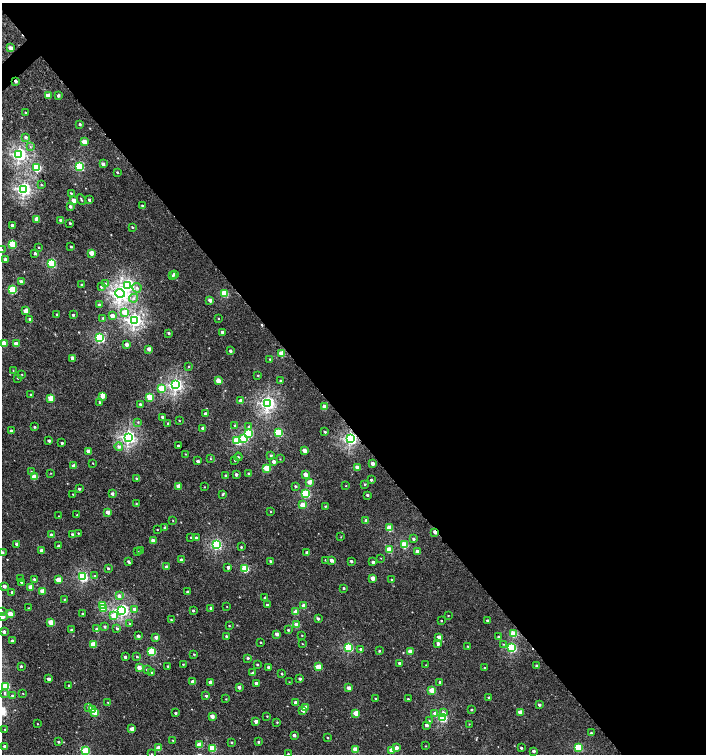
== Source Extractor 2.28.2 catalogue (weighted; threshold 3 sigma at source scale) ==
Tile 8 of 4 x 4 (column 4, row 2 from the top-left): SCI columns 4431-5837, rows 3053-4556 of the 6018 x 6060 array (HDU 1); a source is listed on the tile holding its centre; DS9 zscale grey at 2 x 2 block average (1 PNG px = mean of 2 x 2 image px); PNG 708 x 756 px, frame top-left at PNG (2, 3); each listed source drawn as its Kron ellipse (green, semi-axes under 4 px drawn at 4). Shown black and unused: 56% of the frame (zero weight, under 3 of 5 exposures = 2% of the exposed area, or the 3 px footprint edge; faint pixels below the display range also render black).
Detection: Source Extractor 2.28.2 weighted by HDU 2 'WHT'; one run over the whole footprint, this tile lists its part. Background 0.00107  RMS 0.0022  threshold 0.0101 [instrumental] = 3 sigma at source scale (4.5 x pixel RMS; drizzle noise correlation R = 1.50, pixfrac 1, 0.0396/0.0396 arcsec/px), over >= 5 px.
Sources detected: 348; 4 cosmic-ray / hot-pixel residue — neither listed nor drawn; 1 coinciding with a brighter row at this scale — not listed separately; the other 343 listed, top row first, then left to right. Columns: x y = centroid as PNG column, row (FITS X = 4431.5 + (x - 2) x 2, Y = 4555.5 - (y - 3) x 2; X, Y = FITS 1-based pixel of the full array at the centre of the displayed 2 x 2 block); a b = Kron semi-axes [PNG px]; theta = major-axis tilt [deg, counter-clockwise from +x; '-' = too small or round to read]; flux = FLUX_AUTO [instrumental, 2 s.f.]
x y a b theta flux
10 48 2 2 - 4.2
16 81 2 2 - 1.5
58 95 2 2 - 1.8
48 96 2 2 - 7.7
25 112 3 2 - 0.39
80 124 2 2 - 0.99
26 137 3 3 - 1.4
84 142 3 2 - 8.7
30 147 3 2 - 0.33
19 154 3 3 - 140
103 164 2 2 - 2.3
79 166 3 3 - 48
37 168 3 3 - 37
117 172 2 2 - 0.66
41 185 3 2 - 0.41
24 189 3 3 - 140
71 193 3 2 - 0.49
81 200 5 2 - 0.55
89 200 3 2 - 1.2
74 201 3 2 - 6.3
70 206 2 2 - 1.4
142 206 3 2 - 0.7
37 219 3 2 - 8.3
61 220 2 2 - 2.3
70 223 2 2 - 0.6
12 225 2 2 - 2
132 227 3 2 - 0.51
12 244 3 3 - 22
71 246 2 2 - 0.61
39 247 3 2 - 0.39
2 250 2 2 - 0.48
35 253 3 2 - 1.1
91 253 2 2 - 7.2
5 259 3 3 - 1.2
51 263 3 3 - 43
174 274 3 3 - 0.94
172 276 3 2 - 0.96
21 282 3 2 - 2.5
105 284 3 3 - 0.94
82 285 2 2 - 0.94
128 285 4 4 - 76
101 287 3 3 - 0.79
137 288 5 4 - 1.3
12 290 3 3 - 28
120 293 4 4 - 160
224 293 3 3 - 22
133 298 5 4 - 1.1
210 300 2 2 - 3.2
99 305 2 2 - 1.8
26 311 3 2 - 8.5
124 312 4 3 - 5.8
57 315 2 2 - 0.66
73 315 2 2 - 0.95
112 316 2 2 - 3.8
103 318 3 2 - 0.57
218 318 2 2 - 0.31
30 319 2 2 - 1.6
134 320 4 4 - 160
222 332 2 2 - 1.6
169 333 2 2 - 0.85
100 338 3 3 - 57
4 343 3 2 - 6.5
16 344 3 2 - 4.6
127 344 2 2 - 3
149 349 2 2 - 4.1
230 351 2 2 - 1.9
282 353 3 3 - 14
72 358 2 2 - 4.2
270 359 3 2 - 0.51
188 366 3 3 - 0.37
13 371 2 2 - 0.22
22 374 2 2 - 0.28
258 375 2 2 - 0.37
17 378 2 2 - 0.22
218 381 3 2 - 7.5
281 381 2 2 - 1
175 385 3 3 - 130
161 388 3 3 - 13
31 395 2 2 - 1.1
102 396 2 2 - 3.3
149 397 3 3 - 17
51 398 3 3 - 11
241 401 2 2 - 5.6
100 402 2 2 - 0.57
267 403 3 3 - 140
140 404 2 2 - 0.89
325 407 3 2 - 8.7
206 414 2 2 - 2.6
163 417 2 2 - 1.8
179 421 2 2 - 0.3
138 422 3 2 - 0.39
168 423 3 2 - 0.49
234 425 2 2 - 0.39
34 427 2 2 - 0.59
249 427 3 3 - 1.7
203 428 2 2 - 3.6
11 431 3 2 - 1.1
325 432 2 2 - 0.59
249 433 3 3 - 28
279 433 3 3 - 31
128 437 3 3 - 140
244 438 4 3 - 18
350 439 3 3 - 120
49 441 2 2 - 1.5
237 441 3 3 - 28
62 443 2 2 - 0.84
178 446 2 2 - 0.83
119 447 4 4 - 1.6
304 450 2 2 - 6
88 451 2 2 - 4.4
185 454 3 2 - 0.31
271 455 2 2 - 0.92
238 457 4 3 - 0.57
210 459 2 2 - 0.28
280 459 2 2 - 0.22
235 460 3 2 - 0.49
198 461 2 2 - 1.9
274 462 2 2 - 2
93 463 2 2 - 0.27
373 463 2 2 - 3.7
74 466 2 2 - 3.3
357 467 2 2 - 3.4
267 468 3 3 - 18
31 471 3 2 - 0.27
51 473 2 2 - 0.24
236 474 2 2 - 1.7
248 474 2 2 - 0.74
305 475 3 2 - 4.6
226 476 2 2 - 1
34 477 4 2 - 8
136 479 3 2 - 0.77
371 480 2 2 - 0.92
309 482 3 3 - 3.8
365 484 3 2 - 0.5
179 486 2 2 - 6.4
295 486 3 2 - 0.71
346 486 2 2 - 0.25
204 487 2 2 - 0.24
79 489 2 2 - 0.88
73 494 2 2 - 0.32
112 494 2 2 - 1.6
223 494 4 2 - 0.65
306 494 3 3 - 35
367 495 2 2 - 0.83
136 503 2 2 - 0.32
302 505 3 2 - 6.1
325 506 2 2 - 0.44
108 512 3 2 - 4
270 512 3 2 - 0.24
77 515 2 2 - 0.37
58 516 2 2 - 0.19
366 520 3 2 - 1.2
173 521 3 2 - 0.21
165 528 2 2 - 1.1
390 528 3 3 - 16
157 530 2 2 - 0.26
435 532 3 2 - 4.9
78 533 2 2 - 0.34
72 534 3 2 - 0.91
52 535 4 2 - 2.4
190 537 2 2 - 0.25
341 537 2 2 - 0.22
196 538 2 2 - 1.2
413 539 3 3 - 1
153 541 2 2 - 4
17 544 2 2 - 1.9
216 545 3 3 - 71
404 545 3 3 - 24
59 546 2 2 - 1.8
241 547 3 2 - 0.52
42 550 2 2 - 4.2
141 550 2 2 - 0.42
389 550 3 3 - 14
417 551 2 2 - 2.4
2 552 3 3 - 1.3
138 552 3 2 - 0.54
307 553 2 2 - 2.4
381 558 2 2 - 0.2
181 560 2 2 - 2.5
325 560 2 2 - 0.3
331 560 3 2 - 2.6
270 561 2 2 - 0.76
351 561 2 2 - 1
128 562 3 2 - 1.1
373 562 2 2 - 1.5
166 567 2 2 - 1.4
228 567 2 2 - 2.1
108 568 2 2 - 0.74
245 569 3 3 - 27
95 576 3 2 - 0.35
83 577 3 3 - 60
373 578 3 2 - 4.6
20 579 3 3 - 0.62
34 579 3 2 - 1.3
58 580 3 2 - 9.2
391 580 3 2 - 0.55
21 582 3 2 - 0.75
4 586 2 2 - 2.3
30 587 3 2 - 6.5
344 588 3 2 - 0.58
42 591 3 2 - 7.4
12 592 2 2 - 0.99
188 592 2 2 - 1.5
119 596 3 3 - 2.4
265 598 2 2 - 1.4
64 599 2 2 - 0.35
102 605 3 3 - 16
267 605 3 2 - 0.78
304 606 3 2 - 6.6
227 607 2 2 - 0.18
28 608 2 2 - 0.23
103 608 3 3 - 10
211 608 2 2 - 1.9
134 609 3 3 - 1.6
122 610 3 3 - 110
193 611 2 2 - 0.76
2 612 3 3 - 0.53
296 612 3 2 - 6.9
10 614 3 3 - 8.6
82 614 2 2 - 0.51
448 615 2 2 - 0.3
114 616 3 3 - 10
3 617 2 2 - 3.2
318 619 3 3 - 1.4
171 620 3 2 - 0.4
487 620 2 2 - 1.1
441 621 2 2 - 0.41
51 622 3 2 - 9.9
130 624 3 3 - 0.48
297 625 3 2 - 7.6
229 626 2 2 - 0.34
105 627 3 2 - 0.95
117 628 3 3 - 0.78
97 629 3 2 - 2.1
72 630 2 2 - 1.6
288 630 2 2 - 0.55
4 632 2 2 - 1.9
277 634 2 2 - 3.1
513 634 3 3 - 15
302 635 2 2 - 0.31
138 636 2 2 - 2
226 636 2 2 - 0.65
156 637 2 2 - 2.5
439 637 3 2 - 3
499 637 3 2 - 0.97
12 641 2 2 - 1.1
261 642 2 2 - 0.38
93 644 3 3 - 11
302 644 2 2 - 0.2
438 644 2 2 - 2.2
503 644 3 2 - 0.38
468 646 2 2 - 0.37
348 647 3 3 - 44
511 648 3 3 - 51
361 649 3 2 - 1.2
379 651 2 2 - 0.58
410 651 3 2 - 5.6
152 652 3 3 - 32
194 654 2 2 - 0.43
125 657 2 2 - 1.4
137 657 3 2 - 0.59
248 658 3 2 - 0.73
399 663 2 2 - 1.6
183 664 2 2 - 0.4
257 665 2 2 - 0.63
426 665 2 2 - 0.22
21 666 2 2 - 0.68
168 666 2 2 - 0.56
536 666 2 2 - 0.75
139 667 2 2 - 5.1
268 667 2 2 - 0.95
318 667 3 3 - 14
485 668 3 2 - 0.59
147 670 3 2 - 0.81
152 673 2 2 - 0.75
253 673 4 3 - 1.3
282 674 3 2 - 0.53
48 679 2 2 - 2.5
300 679 2 2 - 1.1
193 682 2 2 - 3.9
210 682 3 3 - 2.9
289 682 2 2 - 0.19
440 682 2 2 - 0.8
256 683 2 2 - 1.9
69 685 2 2 - 0.42
6 686 3 3 - 24
239 687 2 2 - 2
349 688 3 2 - 4
432 690 3 3 - 14
5 693 4 3 - 0.68
23 694 2 2 - 0.21
12 696 3 3 - 0.9
206 696 2 2 - 0.89
489 697 2 2 - 0.86
226 699 2 2 - 0.3
376 699 2 2 - 0.76
408 699 3 2 - 0.46
108 702 2 2 - 0.27
295 702 2 2 - 2.6
539 705 2 2 - 1.2
306 707 3 2 - 4.3
89 708 3 3 - 2.5
92 709 3 3 - 2
303 710 3 2 - 5.4
471 710 2 2 - 0.66
95 712 3 3 - 17
520 712 3 2 - 6.7
176 713 2 2 - 1
356 713 3 2 - 10
434 713 3 3 - 1.5
443 713 4 3 - 2.2
212 716 3 2 - 3.8
267 716 2 2 - 0.28
442 717 3 3 - 51
256 721 2 2 - 3.7
429 721 3 3 - 0.67
277 722 3 2 - 0.36
38 724 2 2 - 0.23
469 724 2 2 - 0.22
426 725 3 3 - 1.3
5 729 2 2 - 0.28
132 729 3 2 - 5.8
591 733 2 2 - 0.44
294 735 2 2 - 1.7
327 738 2 2 - 0.46
173 740 3 2 - 0.33
58 742 2 2 - 0.69
231 742 3 2 - 0.53
258 742 3 3 - 0.75
199 745 3 2 - 8.2
426 746 3 2 - 0.23
5 747 2 2 - 3.8
159 748 3 2 - 9.4
212 748 3 3 - 21
396 748 3 2 - 3.2
521 748 2 2 - 0.68
578 748 3 3 - 27
355 749 3 2 - 9.7
391 750 3 2 - 7.1
86 751 3 3 - 26
533 751 2 2 - 1.5
152 754 2 2 - 0.26
288 754 2 2 - 0.52
Overlapping masked pixels (flux is a lower limit): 3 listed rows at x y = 16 81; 350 439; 435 532
Isophote crosses this tile's border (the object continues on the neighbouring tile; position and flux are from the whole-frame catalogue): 6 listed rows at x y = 2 250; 4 343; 2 552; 2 612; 3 617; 288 754